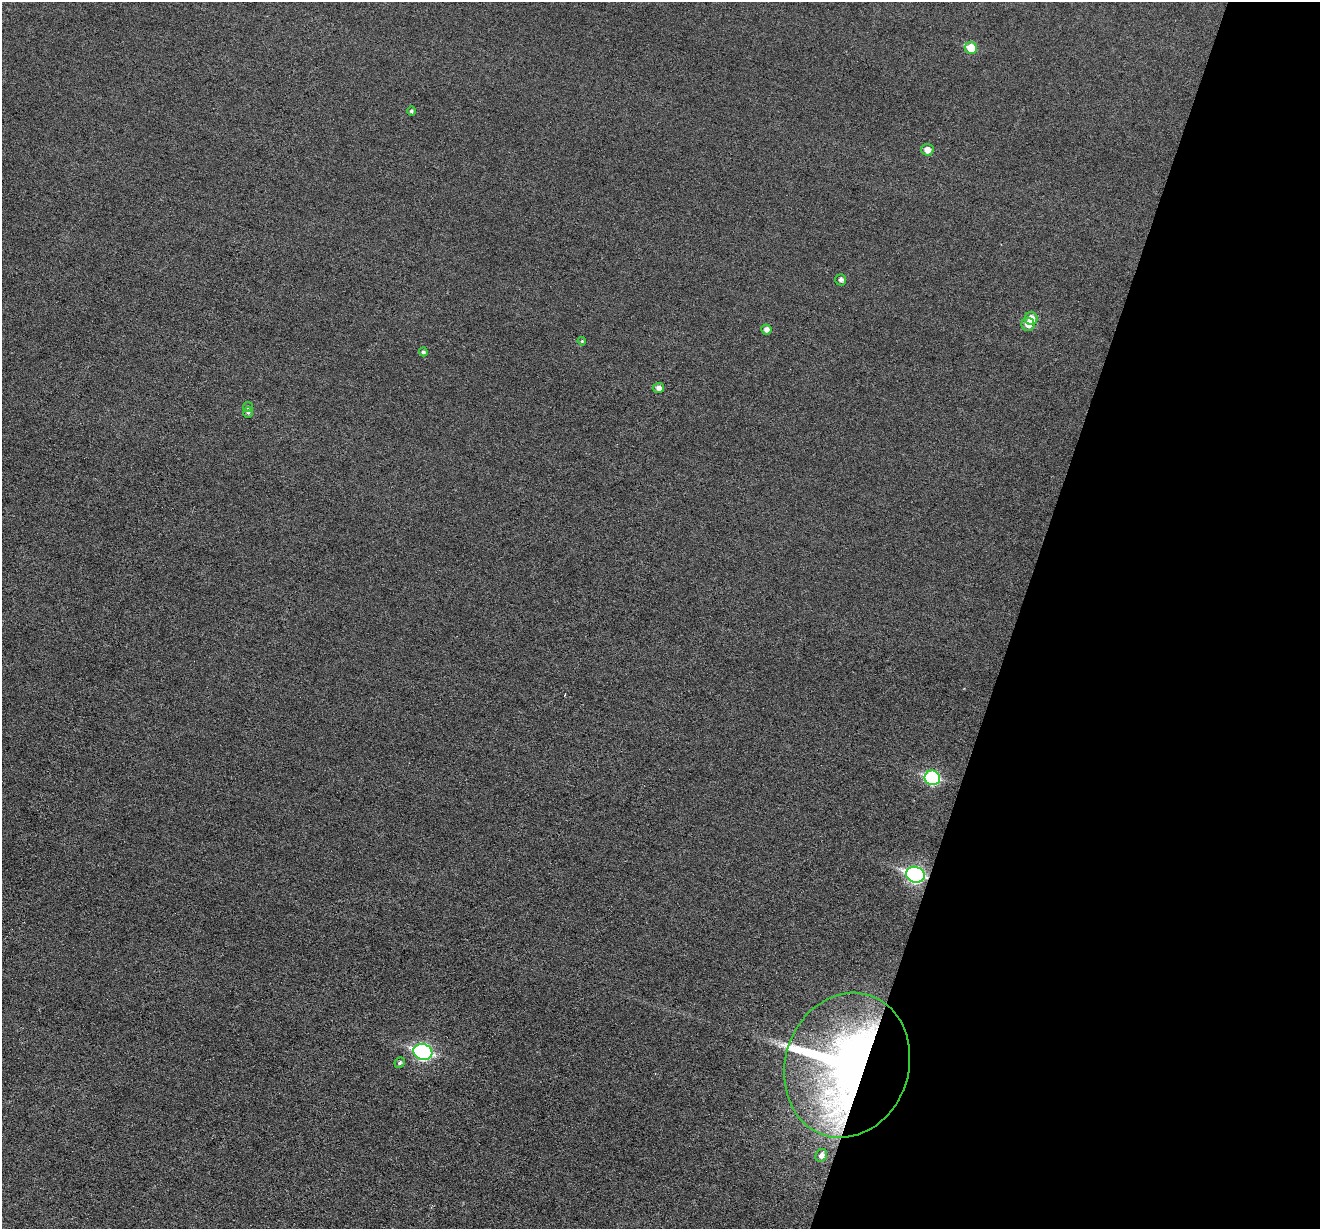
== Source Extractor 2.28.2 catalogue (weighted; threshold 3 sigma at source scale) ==
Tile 8 of 4 x 4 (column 4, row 2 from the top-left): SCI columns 3954-5271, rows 2583-3809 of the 5274 x 5294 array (HDU 1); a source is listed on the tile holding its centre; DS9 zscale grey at full resolution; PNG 1322 x 1231 px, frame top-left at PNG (2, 2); each listed source drawn as its Kron ellipse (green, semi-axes under 4 px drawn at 4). Shown black and unused: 23% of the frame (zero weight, under 3 of 6 exposures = <1% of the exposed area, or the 3 px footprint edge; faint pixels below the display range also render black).
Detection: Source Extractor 2.28.2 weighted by HDU 2 'WHT'; one run over the whole footprint, this tile lists its part. Background 0.0399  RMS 0.0054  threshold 0.0222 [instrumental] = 3 sigma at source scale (4.09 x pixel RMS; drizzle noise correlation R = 1.36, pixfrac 0.8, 0.05/0.05 arcsec/px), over >= 5 px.
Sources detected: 18; all 18 listed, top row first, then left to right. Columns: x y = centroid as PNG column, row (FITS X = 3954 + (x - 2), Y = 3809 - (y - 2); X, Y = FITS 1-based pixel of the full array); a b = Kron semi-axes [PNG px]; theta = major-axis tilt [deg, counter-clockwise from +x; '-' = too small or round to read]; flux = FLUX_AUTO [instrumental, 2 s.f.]
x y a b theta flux
971 48 6 6 - 11
411 111 5 4 - 0.99
927 150 6 6 - 3.7
841 280 6 5 - 1.6
1031 319 6 6 - 6.2
1028 324 6 6 - 4.8
766 330 5 5 - 2.4
582 341 4 3 - 0.5
423 352 4 4 - 1.2
658 388 5 5 - 2.5
248 407 5 5 - 0.79
248 412 5 4 - 0.87
932 778 8 7 - 56
915 875 9 7 -19 120
423 1052 9 8 - 100
400 1063 5 5 - 1.1
847 1065 73 61 72 340
821 1155 7 5 57 2.4
Overlapping masked pixels (flux is a lower limit): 2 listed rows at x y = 915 875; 847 1065